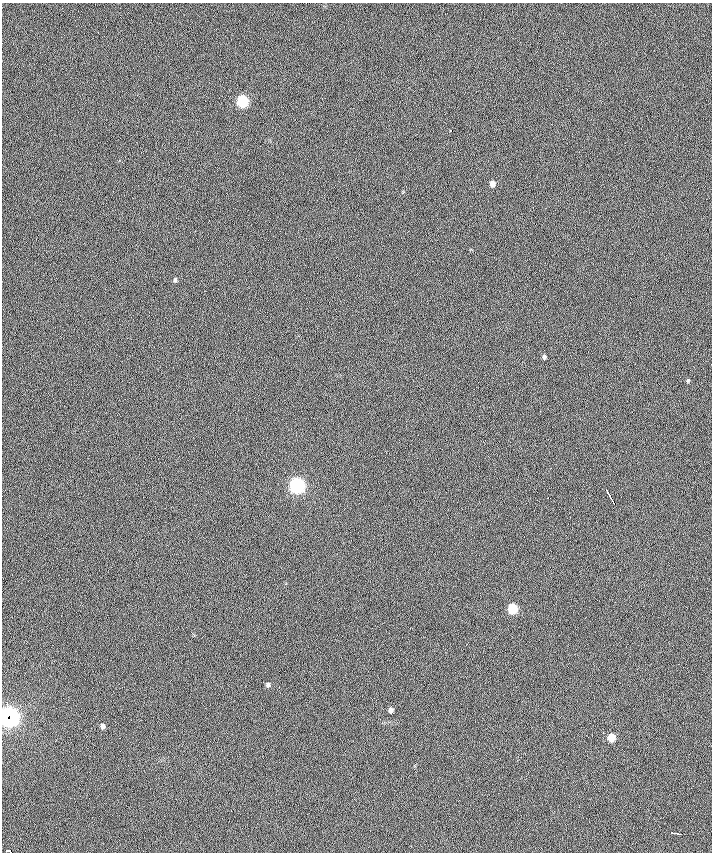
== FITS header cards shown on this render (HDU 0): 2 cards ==
NAXIS1  =                  710 /
NAXIS2  =                  850 /

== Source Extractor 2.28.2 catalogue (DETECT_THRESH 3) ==
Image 710 x 850 px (HDU 0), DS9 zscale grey, 1 PNG px = 1 image px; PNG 714 x 854 px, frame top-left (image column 1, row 850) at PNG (2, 3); no overlay
Background 0.346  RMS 13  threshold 39.2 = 3 sigma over >= 5 px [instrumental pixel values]
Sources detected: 21; all 21 listed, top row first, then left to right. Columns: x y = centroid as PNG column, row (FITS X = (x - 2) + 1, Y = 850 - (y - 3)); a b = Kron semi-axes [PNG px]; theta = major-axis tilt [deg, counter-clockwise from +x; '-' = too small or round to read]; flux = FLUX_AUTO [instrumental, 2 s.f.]
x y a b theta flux
242 101 7 6 - 70000
451 131 3 3 - 2700
492 184 5 5 - 4600
175 280 5 4 - 1400
544 357 4 4 - 1800
688 381 5 4 - 1100
297 486 7 7 - 220000
609 494 12 3 -62 5300
548 498 3 2 - 6100
613 503 5 2 - 2700
513 609 6 6 - 35000
268 685 6 5 - 1900
391 710 5 4 - 3000
8 715 6 4 23 61000
10 718 10 8 49 240000
102 726 5 5 - 2800
603 733 3 2 - 1200
611 738 6 5 - 15000
675 833 7 2 -4 1700
679 834 3 2 - 1500
9 851 5 3 - 12000
At the frame edge (FLAGS 8, measured only in part): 1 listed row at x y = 9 851